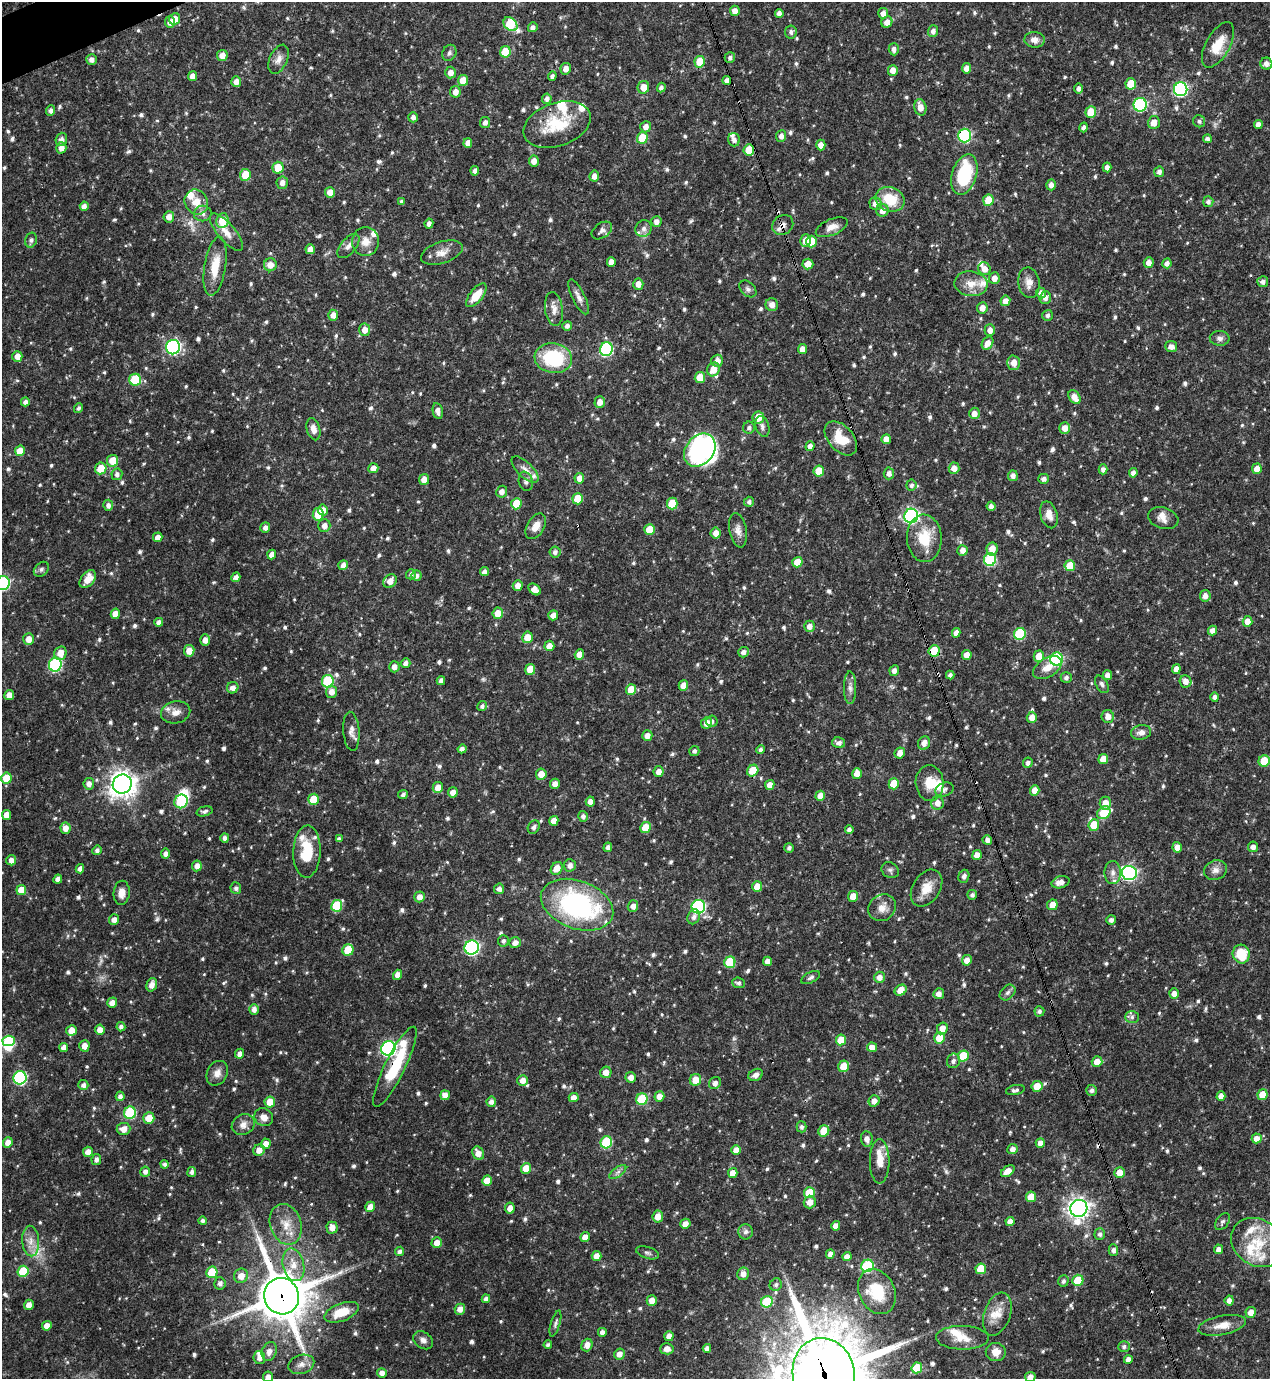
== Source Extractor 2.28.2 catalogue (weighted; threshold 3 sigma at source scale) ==
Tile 11 of 4 x 4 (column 3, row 3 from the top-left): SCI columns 2684-3951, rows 1379-2755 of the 5497 x 5510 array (HDU 1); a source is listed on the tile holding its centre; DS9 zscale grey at full resolution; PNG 1272 x 1381 px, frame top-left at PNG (2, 2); each listed source drawn as its Kron ellipse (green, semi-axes under 4 px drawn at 4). Shown black and unused: <1% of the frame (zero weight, under 3 of 4 exposures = <1% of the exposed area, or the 3 px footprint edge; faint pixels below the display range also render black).
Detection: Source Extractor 2.28.2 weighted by HDU 2 'WHT'; one run over the whole footprint, this tile lists its part. Background 0.0571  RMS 0.0033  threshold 0.0148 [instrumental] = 3 sigma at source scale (4.5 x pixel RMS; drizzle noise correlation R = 1.50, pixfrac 1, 0.05/0.05 arcsec/px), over >= 5 px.
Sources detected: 887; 4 too faint to see at this stretch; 4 inside a brighter object's white glare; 2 cosmic-ray / hot-pixel residue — neither listed nor drawn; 23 inside a brighter listed object's ellipse — not listed separately; of the other 854, all 500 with FLUX_AUTO >= 0.881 (the completeness limit of this list) listed and drawn (354 fainter detections not listed), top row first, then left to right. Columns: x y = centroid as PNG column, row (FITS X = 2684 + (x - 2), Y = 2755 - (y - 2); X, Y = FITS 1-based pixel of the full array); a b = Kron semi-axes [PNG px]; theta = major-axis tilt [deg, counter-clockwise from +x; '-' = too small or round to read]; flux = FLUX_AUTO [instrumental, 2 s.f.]
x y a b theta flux
735 11 5 5 - 2.3
779 13 4 4 - 1.5
883 13 5 5 - 2.3
175 19 6 5 - 2.8
170 22 6 5 - 1.8
887 22 6 5 - 2.6
510 24 8 6 -46 17
533 27 5 4 - 1.3
933 31 6 5 - 1.4
791 32 6 6 - 1.1
1034 40 10 8 -2 2.3
1218 45 25 12 61 7.5
894 49 6 5 - 1.5
505 52 5 5 - 9.5
449 53 8 6 65 0.88
222 55 5 5 - 2.5
730 58 5 5 - 1
279 59 15 8 66 2.3
91 60 5 5 - 1.5
700 62 6 5 - 7.7
1266 64 6 6 - 1.5
966 68 5 4 - 2.3
566 69 6 5 - 2.2
893 70 5 5 - 2.4
451 73 6 5 - 2.4
192 76 5 4 - 2.3
552 76 4 4 - 0.94
463 80 5 5 - 4.9
727 81 4 4 - 1.8
236 82 5 5 - 2
1131 84 6 5 - 9.3
643 87 6 6 - 3.6
661 88 5 4 - 1.1
1079 88 5 4 - 1.1
1181 89 7 6 - 62
455 92 6 5 - 2.4
547 99 5 4 - 1.2
1140 105 7 6 - 40
920 107 8 6 -76 3.1
51 110 5 4 - 1.2
1091 112 6 5 - 8.1
413 117 5 5 - 1.2
1199 121 6 6 - 0.89
485 122 5 5 - 1.5
1154 123 6 6 - 3.1
557 124 35 21 19 14
1258 125 4 4 - 2.1
646 127 6 5 - 2
1084 127 5 4 - 1
965 135 7 6 - 38
781 136 6 5 - 1.8
642 138 6 5 - 9
61 139 7 5 70 1.5
1207 139 4 4 - 1.1
734 140 6 6 - 1.4
468 143 5 4 - 2.2
821 145 5 5 - 2.3
61 148 5 5 - 2.3
749 150 5 5 - 6.3
534 161 5 5 - 2.2
1107 167 5 4 - 1.5
278 168 6 5 - 7.4
475 171 5 4 - 1.2
1159 172 5 5 - 1.3
964 174 21 12 74 19
245 175 6 5 - 7.1
594 176 5 4 - 1.7
282 183 6 5 - 1.9
1051 185 5 5 - 2
330 192 5 5 - 2.5
890 199 15 12 -22 9.3
988 200 6 5 - 6.7
196 202 13 11 -59 4.7
402 202 4 3 - 0.9
1208 202 5 5 - 1.1
875 203 6 6 - 2.3
84 206 5 4 - 1.6
882 210 6 6 - 2.4
203 214 9 8 - 1.4
169 217 5 5 - 2.2
222 221 7 6 - 6.7
656 222 5 5 - 1.7
429 224 5 4 - 1.5
783 225 11 9 39 2
832 227 17 8 23 2.7
644 228 9 8 - 1.4
602 230 11 7 35 1.4
226 232 23 8 -50 3.9
31 240 7 5 74 1.1
806 240 6 5 - 3.6
811 241 6 5 - 6.5
365 242 14 13 - 3.5
348 246 15 7 49 1.9
310 249 5 4 - 2.5
442 253 21 10 18 3.3
611 262 5 4 - 2.4
1149 262 5 5 - 2
1167 263 5 4 - 1.5
808 264 5 5 - 3.2
270 265 6 6 - 2.7
215 266 30 10 80 7.2
984 269 7 6 - 2.6
994 278 6 5 - 2.3
1263 282 5 5 - 1.4
1029 283 15 10 -81 2.6
638 284 5 5 - 2.5
971 284 17 12 -8 4.5
748 289 10 6 -45 1.1
1041 293 5 4 - 1.6
476 295 14 6 51 5.4
578 297 19 6 -64 2
1045 298 6 5 - 1.6
1005 301 5 5 - 2.1
772 305 6 6 - 2.3
982 308 6 5 - 2.4
554 309 17 9 -82 2.4
333 315 5 5 - 2.4
1048 315 5 5 - 0.99
567 326 5 4 - 1.2
365 330 6 5 - 2.7
990 330 6 5 - 2
1220 338 10 7 -4 1.4
988 343 7 5 58 2.6
173 347 7 7 - 59
1171 347 6 5 - 1.8
606 349 7 6 - 38
802 349 5 4 - 2.2
17 356 5 5 - 2.4
553 358 19 15 -9 22
717 361 6 6 - 2.2
1014 363 7 6 - 2.8
713 369 7 6 - 4.3
700 377 5 5 - 6
135 380 6 6 - 14
1074 397 7 5 -57 2.9
25 402 4 4 - 1.2
600 402 6 5 - 2.4
78 408 5 4 - 0.91
438 411 8 5 -79 2
974 413 6 5 - 2.3
758 417 6 6 - 5
762 426 11 6 -73 1.4
749 428 6 6 - 1
1065 428 6 5 - 2.5
313 429 11 6 -75 2.2
841 438 20 12 -48 7.6
886 439 5 4 - 2.4
810 446 5 4 - 1.5
700 450 18 14 50 60
20 451 5 5 - 4.5
113 461 6 5 - 5.4
101 468 6 5 - 6.7
373 468 5 5 - 2.1
954 468 5 5 - 2.3
525 469 17 7 -44 2.5
1103 469 5 4 - 1.4
1257 469 5 4 - 2.5
819 471 5 5 - 5.3
889 473 6 5 - 1.7
1133 473 5 4 - 1.5
117 474 6 5 - 1.3
1013 476 5 5 - 1.5
579 478 5 5 - 2.2
424 479 5 5 - 3
1043 479 5 5 - 1.3
526 481 10 7 -78 1.1
911 485 5 5 - 0.89
502 492 6 5 - 1.8
578 499 5 5 - 9.3
749 502 5 5 - 0.98
672 503 6 5 - 9.4
516 504 6 5 - 8.4
108 505 5 5 - 1.3
991 506 4 4 - 1.4
323 510 5 5 - 2.5
318 514 6 5 - 7.8
1049 515 14 8 -74 2.9
911 516 7 7 - 66
1163 518 15 10 -19 2.6
324 526 6 6 - 2
536 526 14 8 59 3.3
265 528 5 4 - 1.5
650 529 5 5 - 6.2
738 530 17 8 -80 2.4
716 533 5 5 - 2.5
158 537 5 4 - 2.4
924 538 24 17 -87 10
992 549 6 5 - 3.7
962 550 5 5 - 1.9
555 552 5 5 - 1.2
272 555 5 4 - 2.5
990 560 6 6 - 28
797 562 5 5 - 4.6
343 565 5 5 - 1.5
1070 566 5 5 - 7.3
41 569 8 6 45 0.9
484 572 5 4 - 1.3
411 574 5 5 - 0.97
416 575 5 5 - 1.2
236 577 5 4 - 1.7
88 579 10 6 51 3.9
390 581 7 6 - 2.7
3 583 7 7 - 48
518 586 5 5 - 2.3
535 589 7 5 -41 3.1
1205 596 6 5 - 1.9
498 613 6 5 - 4
115 614 5 4 - 2.9
553 615 5 5 - 2.1
1247 621 5 5 - 2.7
159 622 4 4 - 1.5
809 626 5 5 - 2.2
1212 631 5 4 - 2.1
956 633 5 4 - 2.1
1020 634 6 5 - 22
527 637 6 5 - 4.1
28 639 6 5 - 3
205 640 6 5 - 2.2
549 646 5 5 - 2.7
189 651 6 5 - 3.5
934 651 5 5 - 11
743 652 5 5 - 1.4
60 653 7 6 - 3.3
579 655 5 4 - 3.2
967 655 5 4 - 3
1039 656 6 5 - 4.5
1057 659 6 6 - 32
405 663 5 5 - 1.3
55 665 7 6 - 38
394 667 5 5 - 1.9
1047 668 16 9 31 3.6
530 669 5 5 - 5.8
1176 669 5 4 - 2.3
894 671 5 5 - 1.6
950 675 4 4 - 0.92
1107 675 5 5 - 1.8
1066 678 5 5 - 1.1
328 681 6 6 - 20
441 681 4 4 - 1.2
1185 681 6 6 - 2.4
1102 684 10 5 -60 1
683 686 5 4 - 3.1
233 688 6 5 - 1.9
850 688 16 6 -90 1.8
631 690 5 5 - 5.6
332 692 6 5 - 2.5
9 695 5 5 - 2.5
1215 697 4 4 - 1.3
482 706 5 4 - 0.89
176 712 15 11 12 3
1108 716 6 6 - 2.6
1032 717 5 5 - 2.5
712 721 5 5 - 0.91
707 723 6 5 - 2.6
351 731 19 8 -86 2.1
1141 732 10 7 10 2
647 736 5 5 - 2.2
839 743 6 5 - 1.3
924 743 7 6 - 2.1
462 749 4 4 - 1.3
760 750 4 4 - 0.91
694 751 5 5 - 0.89
900 753 6 5 - 2.4
1103 759 5 5 - 3.6
1264 761 6 5 - 9.3
1028 763 5 5 - 1.2
753 771 6 5 - 8.5
659 772 5 5 - 2.2
857 773 5 5 - 2.9
541 774 5 5 - 3.6
6 778 5 5 - 6.3
930 783 18 14 -86 5.5
89 784 6 5 - 1.8
122 784 10 9 - 310
555 784 5 4 - 1.8
894 784 5 5 - 7.2
770 785 5 4 - 2.2
438 787 5 5 - 2.8
944 789 9 6 21 1
1035 790 5 4 - 3.1
453 792 5 5 - 2.2
403 795 5 4 - 0.91
820 796 5 4 - 3.2
314 799 5 5 - 9.4
181 801 7 6 - 18
590 802 5 4 - 2
937 803 7 6 - 2.3
1105 803 6 5 - 3.5
204 811 8 4 16 0.9
1104 813 7 5 38 13
6 815 5 4 - 2.8
583 816 5 5 - 1.1
554 821 5 4 - 3
1094 825 6 5 - 7.3
534 827 7 5 57 1.2
646 827 5 5 - 6.3
65 828 5 5 - 2.7
849 830 4 4 - 1.1
225 838 5 4 - 1.2
339 839 4 4 - 1.1
987 840 5 4 - 1.5
608 847 5 4 - 1.3
1177 847 5 4 - 2.3
1253 847 5 5 - 1.7
789 848 5 4 - 1
97 850 5 4 - 1.1
307 852 26 13 88 11
165 854 5 4 - 1.5
977 855 5 4 - 2.3
11 860 5 5 - 1.9
570 865 6 6 - 1.6
197 866 5 5 - 2
557 868 7 5 54 3.5
80 869 4 4 - 1.5
890 870 9 7 -34 1
1215 870 11 9 21 2.1
1113 873 11 8 -90 2.1
1129 873 7 7 - 69
964 876 7 5 70 1.1
58 879 4 4 - 1.8
1060 882 9 6 16 2.3
757 887 5 5 - 4.2
236 888 6 5 - 1
927 888 20 13 58 5.2
499 889 5 5 - 1.4
21 890 5 5 - 5
122 893 12 8 84 2.5
972 895 5 5 - 0.97
853 896 5 5 - 3.5
419 897 5 5 - 2.4
577 905 37 24 -20 58
1052 905 5 5 - 3.4
337 906 6 5 - 14
633 906 6 5 - 1.8
698 907 7 6 - 48
882 908 14 12 45 3.3
694 917 8 5 65 1.3
114 920 5 5 - 1.8
1111 920 5 4 - 1.2
503 941 5 5 - 0.89
515 943 6 5 - 1.9
472 948 7 7 - 59
348 950 6 5 - 10
1241 954 9 8 - 9.8
967 960 5 5 - 2.5
767 961 4 4 - 1.9
730 962 6 5 - 14
398 975 5 4 - 2.4
811 977 10 5 28 0.9
879 977 5 5 - 2.2
738 983 6 5 - 0.95
152 985 7 5 71 2.2
901 990 6 5 - 3.3
1008 992 9 6 45 1.1
939 994 5 5 - 1.8
1174 994 5 4 - 2.2
112 1003 5 5 - 2.3
254 1009 5 4 - 1.7
1039 1011 5 5 - 0.92
1132 1017 7 6 - 0.88
121 1027 4 4 - 1.1
942 1028 6 5 - 2.9
100 1030 5 4 - 2.3
71 1031 5 5 - 3.6
939 1038 5 5 - 7.9
841 1040 5 5 - 6.4
9 1041 6 5 - 16
84 1046 5 5 - 2.7
64 1047 5 4 - 1.8
872 1047 5 5 - 2.2
388 1048 7 7 - 71
240 1054 5 4 - 1.5
963 1056 5 5 - 9.8
953 1061 7 6 - 1.3
1097 1062 5 5 - 3.5
843 1066 6 5 - 4.9
395 1067 44 10 64 16
606 1072 6 5 - 2.8
217 1073 13 10 62 2.5
756 1075 7 5 27 1.4
631 1077 5 5 - 2.3
20 1078 7 6 - 43
523 1080 5 5 - 2.2
695 1080 6 5 - 4.1
715 1083 6 5 - 1.5
83 1085 5 5 - 1.4
1037 1086 5 5 - 5.1
1015 1090 9 5 12 0.98
1091 1090 5 5 - 1.1
445 1095 5 5 - 2.3
1263 1095 5 5 - 5.5
120 1096 5 4 - 1.3
659 1096 5 5 - 2.3
1221 1096 4 4 - 2.1
574 1097 5 4 - 2.2
642 1099 6 5 - 18
874 1101 6 5 - 2.2
270 1102 5 5 - 5.3
491 1102 5 4 - 1.5
130 1113 6 6 - 26
264 1117 10 8 -33 2.4
149 1118 5 5 - 4.9
243 1125 12 10 31 2.4
802 1127 5 5 - 0.98
123 1129 7 6 - 2.7
824 1131 6 5 - 7.8
1257 1138 5 5 - 2.3
867 1139 8 5 -83 1.8
606 1142 6 5 - 20
8 1143 5 5 - 2.3
1040 1143 5 4 - 2.2
266 1144 5 5 - 2.5
1012 1149 5 5 - 1.9
259 1150 6 5 - 2.6
736 1150 5 5 - 2.3
88 1152 5 5 - 2.4
478 1153 7 5 -62 2.8
96 1159 5 4 - 1.1
880 1161 22 9 -90 4.6
164 1164 4 4 - 0.94
526 1168 5 5 - 4.8
1008 1171 8 5 37 3.5
145 1172 5 5 - 1.2
192 1172 5 4 - 1.1
618 1172 10 5 36 1
733 1173 5 4 - 2.9
1120 1173 5 5 - 4
487 1181 5 5 - 4.9
809 1193 5 5 - 10
1031 1197 5 5 - 5.6
810 1202 6 6 - 2.5
370 1207 5 5 - 2.7
510 1208 5 5 - 2.1
1079 1208 9 8 - 200
658 1217 6 5 - 2.8
203 1221 4 4 - 0.94
1010 1221 4 4 - 2
1222 1222 9 6 55 0.91
286 1224 21 15 -71 6.5
685 1224 5 5 - 2.5
836 1226 5 4 - 2.2
332 1228 6 5 - 2.7
746 1232 7 7 - 1.3
1100 1234 6 5 - 1.1
585 1237 5 4 - 2.3
31 1241 15 8 -87 3
437 1243 5 5 - 2.9
1258 1243 28 23 -34 12
1219 1249 5 4 - 1.7
1113 1250 6 5 - 1.1
400 1251 5 4 - 1.1
647 1253 12 5 -17 0.96
830 1254 5 4 - 1.5
596 1256 5 4 - 2.7
847 1257 4 4 - 2.2
293 1265 16 10 -76 5.1
867 1266 6 6 - 29
981 1269 5 5 - 7.5
23 1271 6 5 - 13
212 1272 6 5 - 11
743 1274 6 6 - 2.5
241 1276 7 7 - 3.4
1078 1280 6 5 - 9
1063 1281 6 5 - 0.97
220 1283 6 5 - 1.5
776 1285 6 6 - 1.1
877 1292 23 17 -64 12
282 1296 18 17 - 1400
486 1299 4 4 - 1.2
652 1300 5 5 - 2.3
1229 1300 5 4 - 1.7
767 1302 6 5 - 14
29 1305 5 4 - 2.1
460 1309 5 5 - 2.2
341 1312 18 9 20 7.7
1251 1312 5 5 - 2.5
997 1314 22 13 71 4.7
555 1324 13 4 73 0.93
1222 1325 24 9 12 4
47 1326 5 4 - 2.6
602 1332 4 4 - 1.4
669 1336 5 4 - 2.2
962 1338 26 12 -1 5.2
423 1340 11 8 -35 1.6
548 1345 4 4 - 0.89
587 1345 6 5 - 2.1
1124 1347 5 5 - 0.91
707 1348 4 4 - 1.5
667 1349 6 5 - 2.6
269 1351 10 7 68 2.1
996 1352 10 9 - 3.6
619 1354 5 5 - 2.4
259 1358 6 5 - 1.6
1128 1360 4 4 - 1.7
301 1364 13 9 18 2.5
917 1368 5 5 - 11
382 1373 5 5 - 2.1
824 1374 37 31 -78 2800
268 1377 5 5 - 1.8
1030 1377 5 5 - 2.1
Overlapping masked pixels (flux is a lower limit): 13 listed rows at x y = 727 81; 965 135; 890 199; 783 225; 215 266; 974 413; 934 651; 1108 716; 1129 873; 577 905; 395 1067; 282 1296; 824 1374
Isophote crosses this tile's border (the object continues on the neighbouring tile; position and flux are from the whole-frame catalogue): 6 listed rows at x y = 3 583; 1264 761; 382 1373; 824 1374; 268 1377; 1030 1377